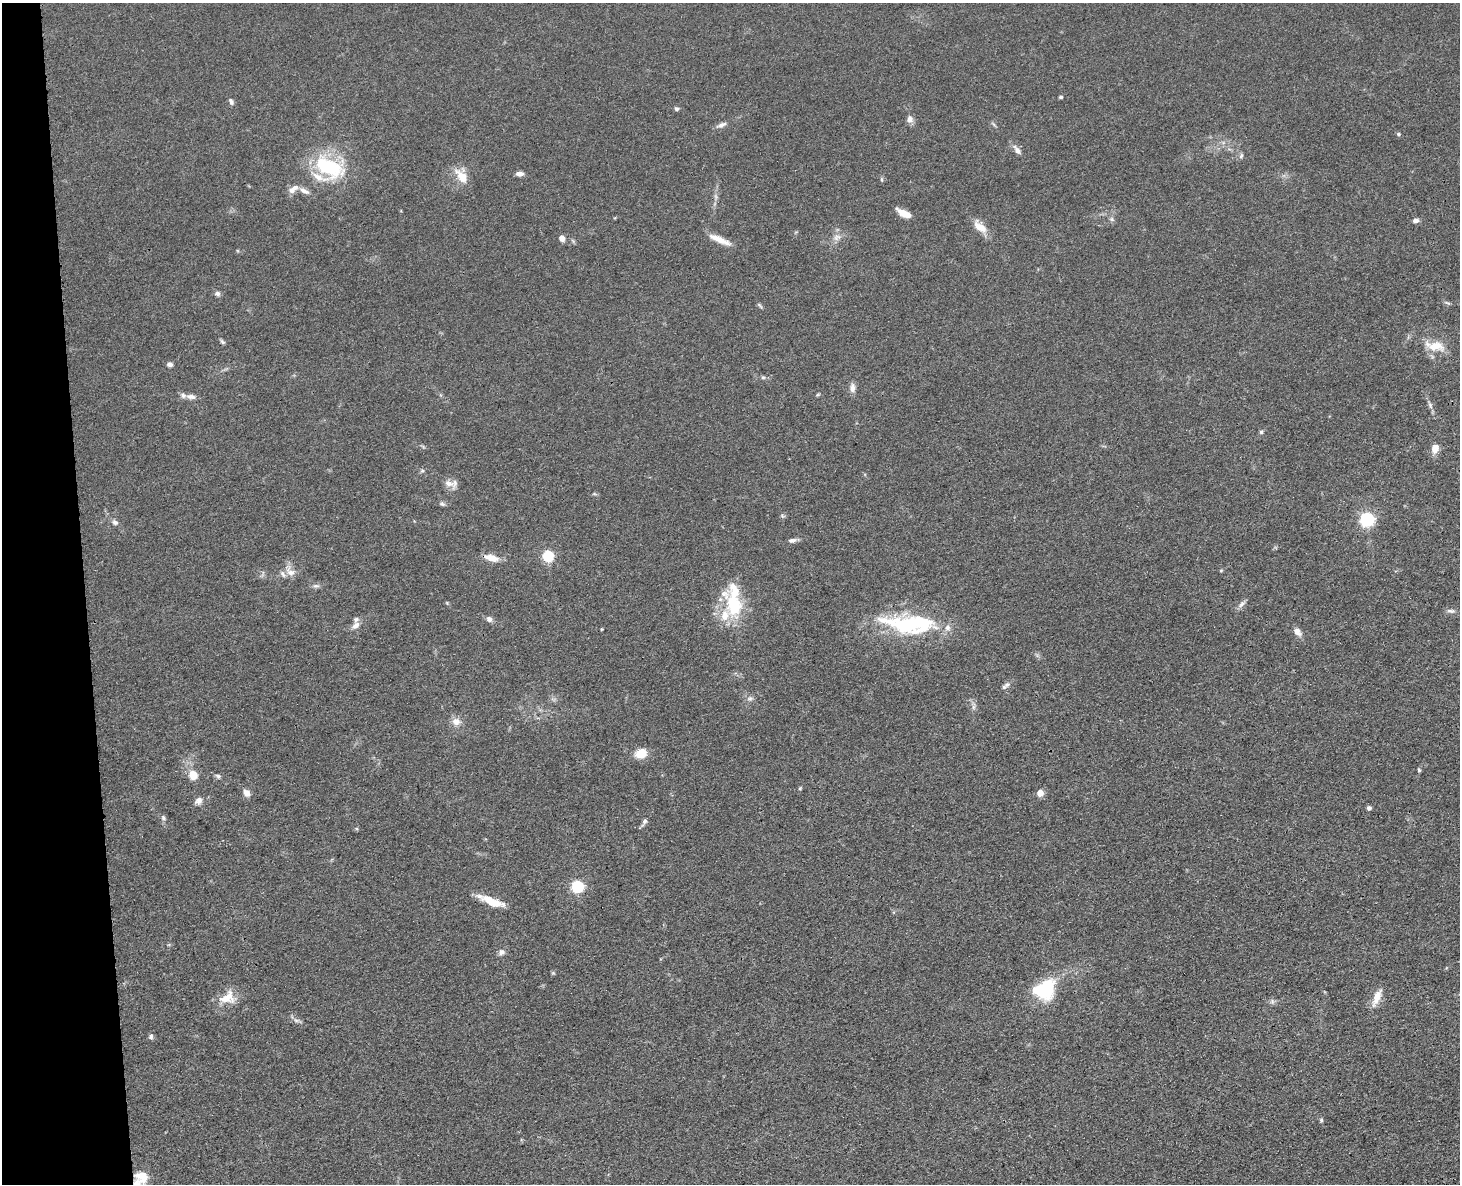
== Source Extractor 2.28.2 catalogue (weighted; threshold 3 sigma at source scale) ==
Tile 4 of 3 x 4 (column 1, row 2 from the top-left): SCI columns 270-1727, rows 2483-3664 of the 4800 x 4963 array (HDU 1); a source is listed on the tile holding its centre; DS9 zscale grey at full resolution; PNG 1462 x 1186 px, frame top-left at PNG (2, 3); no overlay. Shown black and unused: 6% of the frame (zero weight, under 3 of 4 exposures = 6% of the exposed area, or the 3 px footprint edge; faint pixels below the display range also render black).
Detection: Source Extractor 2.28.2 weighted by HDU 2 'WHT'; one run over the whole footprint, this tile lists its part. Background 0.0683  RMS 0.0059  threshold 0.0265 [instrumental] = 3 sigma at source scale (4.5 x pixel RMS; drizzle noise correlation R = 1.50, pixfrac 1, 0.05/0.05 arcsec/px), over >= 5 px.
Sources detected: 93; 1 too faint to see at this stretch — not listed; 10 inside a brighter listed object's ellipse — not listed separately; the other 82 listed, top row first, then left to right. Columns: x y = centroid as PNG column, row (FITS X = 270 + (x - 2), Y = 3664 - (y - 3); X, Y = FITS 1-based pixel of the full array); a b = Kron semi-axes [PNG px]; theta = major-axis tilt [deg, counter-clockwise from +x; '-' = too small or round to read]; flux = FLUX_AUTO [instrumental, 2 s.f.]
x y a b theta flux
1061 97 4 4 - 0.98
231 102 9 5 -72 1.6
676 109 6 5 - 1.2
910 119 10 7 -81 2.9
994 124 9 3 -40 0.89
721 125 14 6 24 2.5
1398 134 5 4 - 0.96
1017 150 15 7 -51 3.3
1241 156 7 5 68 1.3
329 167 37 22 -27 44
520 174 7 5 1 3.1
461 176 20 12 -59 9.8
882 179 7 3 -82 0.83
293 189 15 7 37 4.1
304 191 17 6 -28 3.4
904 213 14 6 -27 8.2
1112 219 7 6 - 1.3
1415 221 6 5 - 2.5
980 227 21 11 -42 7.5
837 237 13 8 18 3.6
562 238 7 6 - 3.4
720 240 28 7 -24 8.1
217 294 7 7 - 1.6
1447 303 10 3 -24 1
760 305 9 4 -49 1
222 342 7 4 -45 1.1
1435 346 28 12 -10 11
170 364 7 6 - 1.7
763 377 6 5 - 0.91
852 388 12 7 -89 3.1
191 397 14 7 -8 3.1
1430 405 12 5 -69 2.1
1261 432 5 5 - 0.93
1435 448 10 7 76 6.2
449 483 16 8 -24 4.4
594 494 7 4 0 0.84
442 504 8 5 -39 1.2
782 516 7 4 -26 0.89
1367 519 6 6 - 140
115 522 8 7 - 1.9
792 540 11 6 6 2.1
547 556 6 5 - 52
491 558 16 7 -15 7.5
1221 570 6 3 19 0.56
290 571 19 10 -55 4.9
316 586 10 6 0 1.7
447 603 6 3 -72 0.56
1242 604 13 6 45 2.2
734 605 42 22 -64 32
1451 611 13 5 -7 1.8
489 619 8 6 -36 2.1
356 625 11 7 40 3.4
906 625 67 23 -13 55
602 629 3 3 - 0.5
1297 632 12 8 -46 3.4
1007 684 8 6 14 1.7
750 699 8 7 - 2
973 707 9 4 90 1.8
456 722 12 10 -26 4.5
641 754 14 11 20 8.4
1419 770 5 4 - 0.8
193 775 5 5 - 22
218 776 7 5 -31 1.3
800 788 5 4 - 0.68
246 793 9 7 -55 3.4
1040 793 5 4 - 9.2
198 801 11 9 47 3
1369 808 5 5 - 1.5
163 818 9 6 -71 1.6
644 822 11 6 62 2
577 886 6 6 - 71
493 902 30 8 -20 11
501 952 8 7 - 2.4
553 973 5 5 - 0.73
1045 989 23 19 36 36
1377 997 21 8 68 7.2
228 998 22 15 14 11
1272 1001 7 6 - 1.5
296 1020 10 5 -13 1.8
151 1036 7 5 88 1.5
1321 1120 6 5 - 0.88
142 1177 19 14 -41 9.4
Overlapping masked pixels (flux is a lower limit): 1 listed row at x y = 142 1177
Isophote crosses this tile's border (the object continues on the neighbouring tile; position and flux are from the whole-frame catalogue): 1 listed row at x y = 142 1177